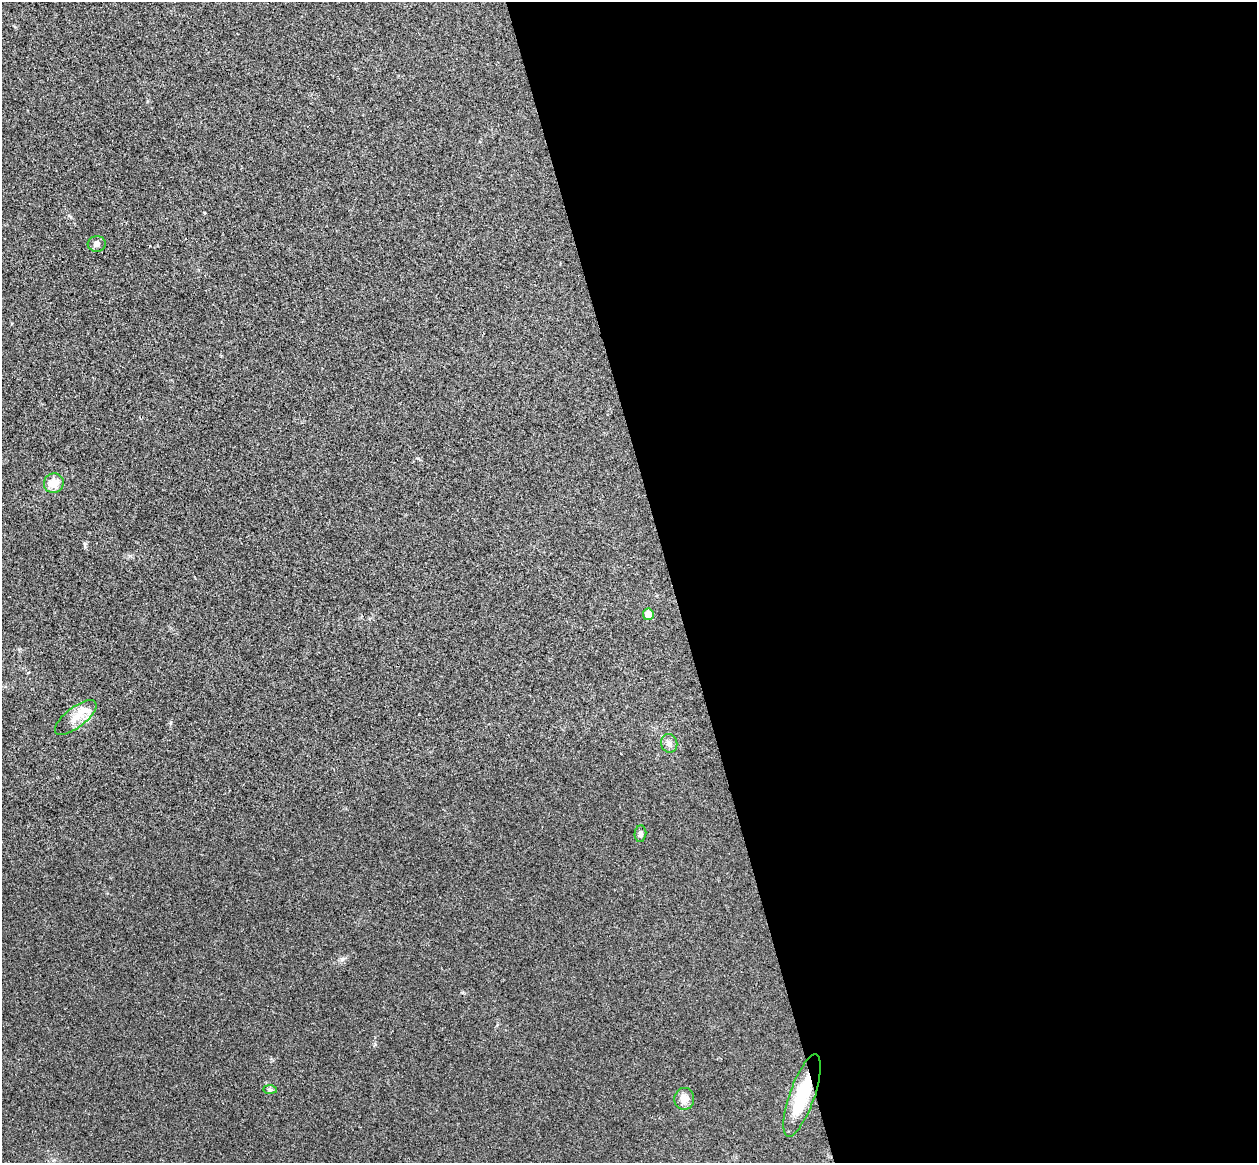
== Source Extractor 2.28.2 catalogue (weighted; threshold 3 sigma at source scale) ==
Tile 8 of 4 x 4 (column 4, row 2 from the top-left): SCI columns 3821-5075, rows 2482-3642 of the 5134 x 5077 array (HDU 1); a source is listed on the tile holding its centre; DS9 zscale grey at full resolution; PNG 1259 x 1165 px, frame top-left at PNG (2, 2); each listed source drawn as its Kron ellipse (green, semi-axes under 4 px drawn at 4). Shown black and unused: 47% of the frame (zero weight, under 3 of 4 exposures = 6% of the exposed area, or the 3 px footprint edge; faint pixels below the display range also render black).
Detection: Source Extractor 2.28.2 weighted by HDU 2 'WHT'; one run over the whole footprint, this tile lists its part. Background 0.0227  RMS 0.0047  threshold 0.0209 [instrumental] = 3 sigma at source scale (4.5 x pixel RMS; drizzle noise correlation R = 1.50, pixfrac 1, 0.05/0.05 arcsec/px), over >= 5 px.
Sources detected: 10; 1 inside a brighter listed object's ellipse — not listed separately; the other 9 listed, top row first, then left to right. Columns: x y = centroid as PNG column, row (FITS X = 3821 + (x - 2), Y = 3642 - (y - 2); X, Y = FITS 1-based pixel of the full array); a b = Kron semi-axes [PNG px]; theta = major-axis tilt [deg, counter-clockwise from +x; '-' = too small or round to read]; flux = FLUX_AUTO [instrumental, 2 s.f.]
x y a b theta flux
97 244 9 8 - 1.9
54 483 10 9 - 7.2
648 614 6 5 - 5.1
76 718 25 10 38 6
669 743 9 8 - 2
640 834 8 6 84 1.3
270 1090 7 4 0 0.81
802 1096 43 12 71 26
684 1099 11 10 - 4.6
Overlapping masked pixels (flux is a lower limit): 1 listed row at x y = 802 1096